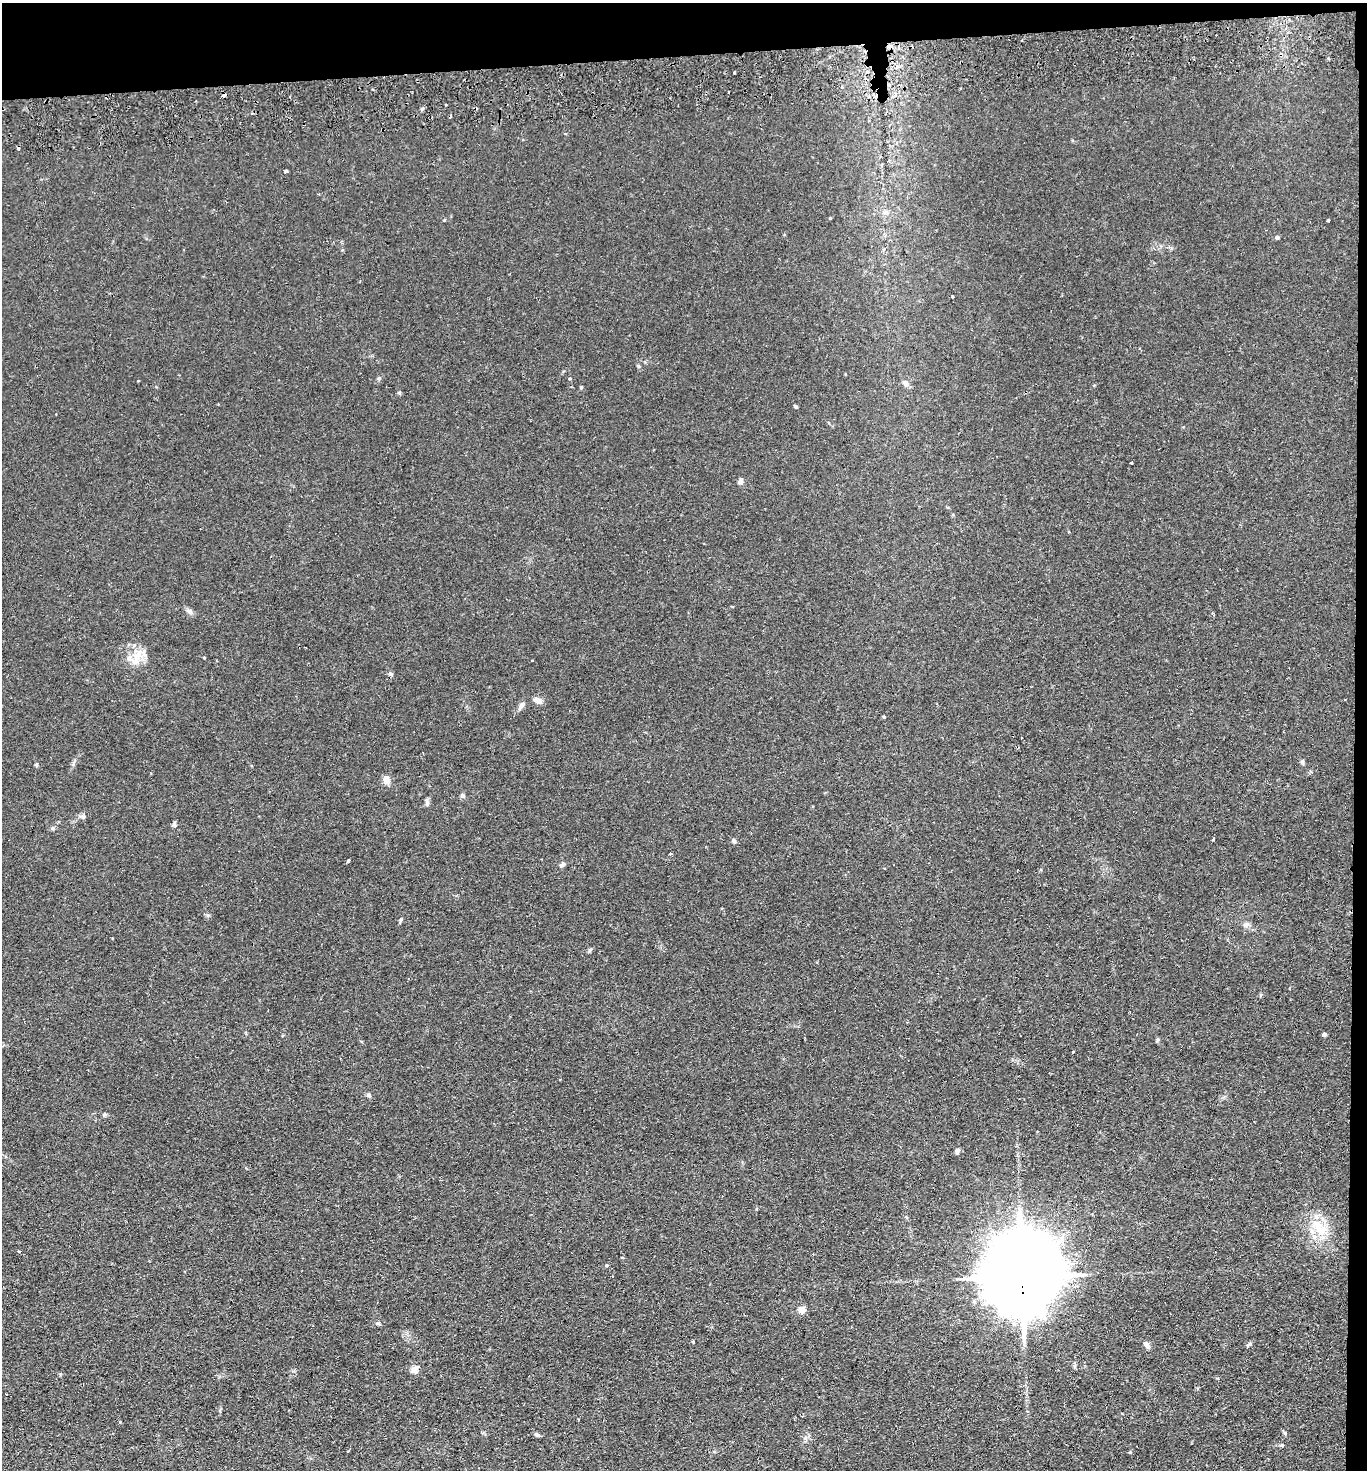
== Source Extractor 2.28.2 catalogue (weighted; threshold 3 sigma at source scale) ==
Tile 3 of 3 x 3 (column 3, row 1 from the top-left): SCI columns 2854-4218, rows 2992-4459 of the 4380 x 4515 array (HDU 1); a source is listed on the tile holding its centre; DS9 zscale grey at full resolution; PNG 1369 x 1472 px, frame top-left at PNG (2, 3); no overlay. Shown black and unused: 5% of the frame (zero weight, under 2 of 3 exposures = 3% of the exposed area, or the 3 px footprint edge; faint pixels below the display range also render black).
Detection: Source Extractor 2.28.2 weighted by HDU 2 'WHT'; one run over the whole footprint, this tile lists its part. Background 0.0312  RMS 0.0056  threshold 0.0254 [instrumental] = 3 sigma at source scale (4.5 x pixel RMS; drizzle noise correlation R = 1.50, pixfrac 1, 0.05/0.05 arcsec/px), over >= 5 px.
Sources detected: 62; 7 cosmic-ray / hot-pixel residue — not listed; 1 inside a brighter listed object's ellipse — not listed separately; the other 54 listed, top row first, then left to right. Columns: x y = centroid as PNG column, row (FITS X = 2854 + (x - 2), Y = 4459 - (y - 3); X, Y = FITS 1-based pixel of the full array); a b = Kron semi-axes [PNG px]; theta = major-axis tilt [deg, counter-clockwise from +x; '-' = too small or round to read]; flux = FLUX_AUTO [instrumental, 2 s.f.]
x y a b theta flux
734 73 3 3 - 1.2
842 87 3 3 - 0.91
728 92 3 3 - 1.2
285 171 5 3 - 0.6
886 213 7 4 19 1.3
1328 220 3 3 - 0.63
1277 237 5 4 - 1.3
638 366 5 4 - 0.7
570 378 4 3 - 0.49
905 383 10 6 -46 2.3
399 393 5 5 - 0.71
796 406 4 3 - 0.72
1131 463 3 3 - 1.7
740 481 8 6 55 1.6
189 611 10 6 -30 1.9
204 658 3 3 - 0.59
532 660 3 2 - 0.35
135 661 13 10 64 6.2
391 674 7 5 -32 1.1
537 700 9 6 -25 3.5
521 706 13 6 61 2.2
1302 762 6 5 - 0.94
36 765 5 4 - 0.79
387 780 7 6 - 5.7
462 795 6 5 - 1
427 803 9 6 90 1.3
83 817 7 5 -45 1.1
174 824 8 5 -90 1.2
1214 839 3 2 - 0.79
734 841 7 5 -62 1.3
670 854 3 3 - 0.97
348 861 3 3 - 1.2
562 865 9 5 33 1.3
401 920 6 4 64 0.91
1246 924 9 7 17 1.9
1130 1012 2 2 - 0.46
1324 1034 4 4 - 1.6
1157 1040 6 4 71 0.66
1073 1052 3 2 - 1
369 1095 6 5 - 1.1
104 1115 5 5 - 0.82
957 1151 7 6 - 1.3
1319 1228 26 17 -28 15
19 1251 4 3 - 0.5
607 1265 5 3 - 0.65
1022 1276 28 19 85 9300
802 1310 5 4 - 13
378 1323 6 5 - 1.1
1146 1344 8 5 -60 2.6
1250 1344 7 5 38 1.3
414 1369 12 7 49 2.8
1285 1433 6 4 -86 0.76
537 1435 7 5 -29 1.3
1281 1445 6 4 18 0.78
Overlapping masked pixels (flux is a lower limit): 1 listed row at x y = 1022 1276
Unlisted compact peaks at least as high as the median listed source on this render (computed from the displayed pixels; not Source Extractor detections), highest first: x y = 581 387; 884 717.